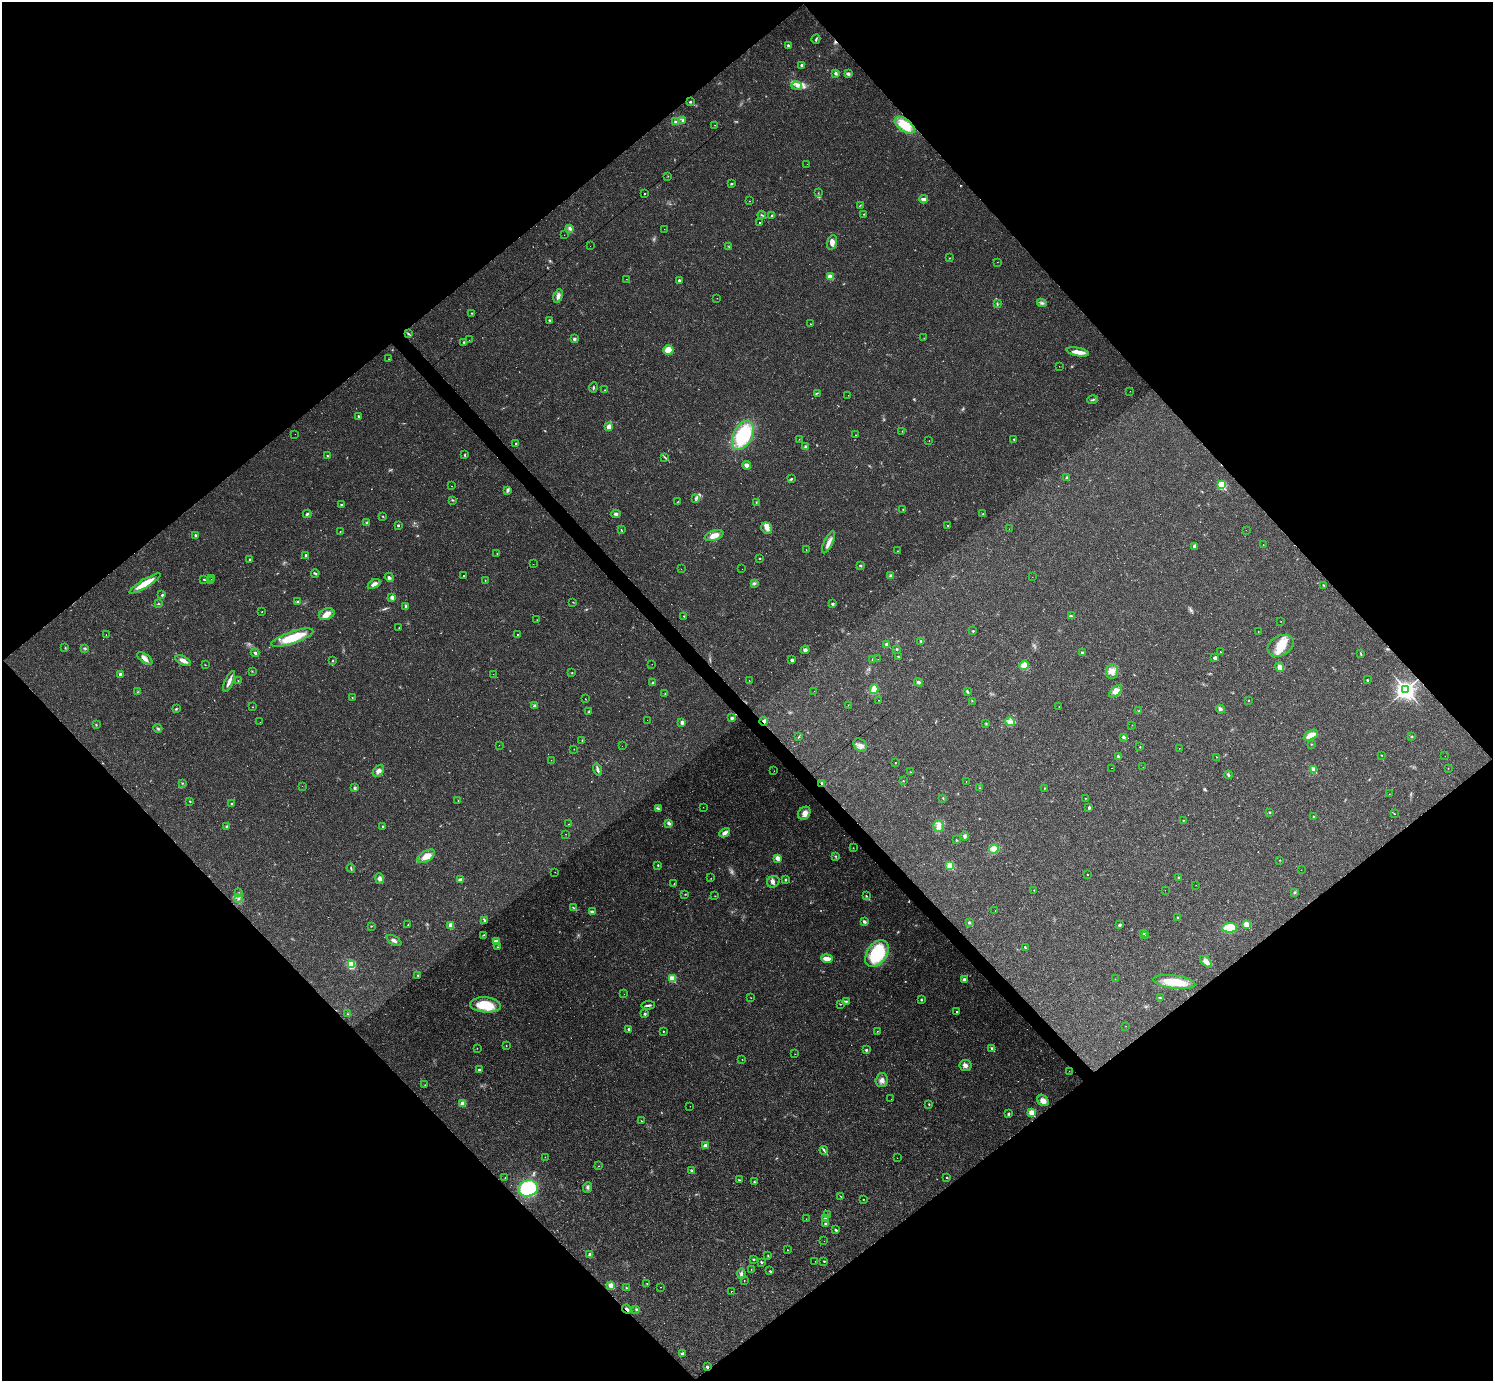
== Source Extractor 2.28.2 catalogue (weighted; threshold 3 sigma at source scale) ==
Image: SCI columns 1-5963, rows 295-5807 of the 5963 x 5960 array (HDU 1 of 3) = the unmasked area's bounding box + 8 px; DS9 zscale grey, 4 x 4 block average (1 PNG px = mean of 4 x 4 image px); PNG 1495 x 1383 px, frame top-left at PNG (2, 2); each listed source drawn as its Kron ellipse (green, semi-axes under 4 px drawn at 4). Shown black and unused: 51% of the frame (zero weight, under 2 of 3 exposures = <1% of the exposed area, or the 3 px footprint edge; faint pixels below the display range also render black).
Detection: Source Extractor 2.28.2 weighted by HDU 2 'WHT'. Background 0.0325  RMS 0.005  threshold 0.0225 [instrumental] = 3 sigma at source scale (4.5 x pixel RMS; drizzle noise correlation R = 1.50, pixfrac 1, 0.05/0.05 arcsec/px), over >= 5 px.
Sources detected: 447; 22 too faint to see at this stretch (4 x 4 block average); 1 inside a brighter object's white glare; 20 cosmic-ray / hot-pixel residue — neither listed nor drawn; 3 coinciding with a brighter row at this scale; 7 inside a brighter listed object's ellipse — not listed separately; the other 394 listed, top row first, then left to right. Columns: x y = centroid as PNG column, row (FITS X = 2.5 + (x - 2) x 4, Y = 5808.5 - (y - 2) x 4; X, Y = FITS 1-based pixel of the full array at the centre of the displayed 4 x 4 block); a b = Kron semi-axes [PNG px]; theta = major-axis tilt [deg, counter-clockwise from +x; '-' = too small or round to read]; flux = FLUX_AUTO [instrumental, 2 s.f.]
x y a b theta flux
816 39 5 2 - 3.6
788 45 4 2 - 3.8
801 65 2 2 - 8.5
835 73 3 3 - 5.5
848 74 4 3 - 8.2
797 86 5 4 - 11
690 102 2 2 - 6.6
682 121 2 2 - 1.9
675 122 3 3 - 5.6
715 125 2 2 - 0.84
905 125 11 6 -37 72
807 164 2 2 - 1.6
668 176 2 2 - 1.1
731 184 3 2 - 3.4
644 193 2 2 - 1.9
818 193 2 2 - 1.3
924 199 4 2 - 15
749 201 2 2 - 1.8
860 205 3 2 - 1.7
864 214 2 2 - 1.8
762 215 4 2 - 3.5
772 216 4 2 - 4
759 223 2 2 - 150
570 228 4 3 - 7.4
664 229 2 2 - 14
564 235 2 2 - 0.55
832 242 7 5 74 16
590 246 2 2 - 0.54
729 246 2 2 - 1.2
949 258 2 2 - 1
997 262 2 2 - 1.3
830 276 2 2 - 47
626 279 2 2 - 0.77
679 280 2 2 - 10
558 296 7 4 73 14
717 298 2 2 - 0.57
1042 303 5 2 - 5.2
997 304 3 2 - 2.7
472 313 2 2 - 1.9
549 320 3 2 - 2.5
810 324 2 2 - 1.1
408 334 4 2 - 3.6
924 338 2 2 - 0.81
574 339 2 2 - 16
469 340 2 2 - 0.48
464 342 3 3 - 4.1
668 350 5 4 - 28
1078 352 11 4 -11 29
389 359 2 2 - 0.68
1059 366 2 2 - 0.66
593 387 5 2 - 3.6
605 390 2 2 - 1.2
1130 391 2 2 - 0.7
817 393 3 2 - 2.1
848 395 2 2 - 0.57
1093 400 5 2 - 3.8
358 416 2 2 - 4.8
609 427 3 2 - 27
902 431 2 2 - 1.2
295 434 2 2 - 20
743 435 15 9 63 200
856 435 2 2 - 0.79
799 439 2 2 - 0.81
1014 439 2 2 - 2.1
929 441 2 2 - 0.63
516 443 2 2 - 6
805 447 3 3 - 6.8
327 455 2 2 - 2
465 455 3 2 - 2.8
665 457 3 2 - 2.3
747 465 4 4 - 11
1067 478 2 2 - 7.9
791 479 4 2 - 3.2
1222 485 2 2 - 200
452 486 2 2 - 1.1
508 490 4 3 - 8
695 498 2 2 - 1.8
452 500 2 2 - 2.1
678 502 3 2 - 1.1
756 503 2 2 - 1.4
341 505 2 2 - 5.1
903 510 2 2 - 1.1
307 514 4 2 - 4.3
616 514 5 3 - 6.2
983 514 2 2 - 1.7
382 516 2 2 - 1.4
367 522 2 2 - 7.5
398 525 2 2 - 6.3
948 526 2 2 - 2
767 528 6 5 - 15
1009 529 2 2 - 0.48
621 530 3 2 - 1.8
1246 530 2 2 - 0.5
340 531 2 2 - 1.1
195 535 2 2 - 7.8
714 536 10 5 19 27
829 542 12 4 64 17
1263 545 2 2 - 0.89
1194 546 4 2 - 7.2
806 550 2 2 - 0.8
898 551 2 2 - 2.4
497 554 2 2 - 2.1
306 555 2 2 - 7.5
760 558 2 2 - 2.2
249 559 2 2 - 5.6
533 564 2 2 - 17
860 565 2 2 - 9.2
681 569 2 2 - 0.91
742 569 2 2 - 0.39
315 573 4 2 - 4.5
463 576 2 2 - 3.4
891 576 3 2 - 12
389 577 5 3 - 5.9
1032 577 2 2 - 0.43
204 579 3 2 - 3.3
211 579 2 2 - 0.35
485 580 2 2 - 0.95
210 581 2 2 - 0.9
145 583 18 4 31 51
754 583 4 2 - 5.1
374 584 7 3 29 16
1323 585 2 2 - 2.1
162 595 2 2 - 4.3
392 597 4 4 - 8.1
298 601 3 2 - 2.7
573 602 2 2 - 1.1
158 604 3 2 - 2.4
832 604 2 2 - 16
405 606 4 2 - 4.3
262 612 2 2 - 1.2
327 614 8 5 22 20
684 616 2 2 - 1.8
1071 616 3 2 - 4.2
537 620 2 2 - 0.75
1281 621 2 2 - 0.89
399 628 2 2 - 1.1
973 631 2 2 - 3.1
1258 631 2 2 - 0.88
106 635 2 2 - 0.72
517 635 2 2 - 1.8
292 638 22 6 19 98
921 641 3 2 - 3.6
887 644 2 2 - 18
1281 646 14 10 29 56
65 648 3 2 - 1.8
85 648 3 2 - 1.4
896 649 2 2 - 3.1
805 650 5 3 - 7.3
1220 652 2 2 - 1.8
255 653 4 3 - 4.4
1082 653 2 2 - 13
1361 654 3 2 - 1.6
898 657 3 2 - 2.3
145 658 9 3 -35 20
1215 658 3 3 - 8.7
878 659 2 2 - 0.42
792 660 2 2 - 10
872 660 3 2 - 2.7
183 661 8 3 -25 18
333 661 2 2 - 3.2
652 664 2 2 - 0.46
205 665 2 2 - 1.1
1024 666 5 4 - 27
1279 667 5 3 - 7
252 671 2 2 - 1.7
1112 672 7 6 - 19
572 673 2 2 - 1.7
120 674 2 2 - 17
493 674 2 2 - 0.79
749 680 2 2 - 0.97
1367 680 2 2 - 5.8
229 681 11 3 66 17
238 681 2 2 - 1.3
918 682 4 3 - 5.3
653 683 2 2 - 6
874 689 5 3 - 41
1406 689 4 3 - 1700
814 691 2 2 - 0.46
967 691 4 2 - 5.3
1116 691 8 4 41 16
137 692 2 2 - 0.97
665 694 2 2 - 1.3
352 698 3 2 - 1.7
585 699 2 2 - 1.1
879 700 2 2 - 1.5
1249 700 2 2 - 1.3
972 701 2 2 - 1.3
848 705 2 2 - 0.91
534 706 3 2 - 3.5
1059 706 2 2 - 1.1
252 707 2 2 - 1.4
176 709 3 2 - 2.9
1220 709 4 3 - 5.6
1139 711 3 2 - 2.5
588 712 4 2 - 3.2
732 718 2 2 - 12
647 720 2 2 - 72
764 721 4 3 - 9.9
260 722 2 2 - 0.35
682 722 2 2 - 15
1010 722 5 2 - 7
986 724 2 2 - 1.3
96 725 3 2 - 2
1132 725 2 2 - 1.1
158 728 4 2 - 4.2
1311 735 8 4 26 28
1412 736 2 2 - 2.2
799 737 3 2 - 1.7
1123 737 2 2 - 12
582 740 2 2 - 1.6
1311 744 2 2 - 1.6
499 745 2 2 - 0.43
860 745 7 5 -39 17
622 746 2 2 - 35
1140 747 2 2 - 1.7
1179 748 2 2 - 0.69
574 749 2 2 - 0.93
1382 755 2 2 - 1.8
1445 756 2 2 - 0.54
1118 757 3 2 - 4
1217 757 2 2 - 0.7
551 760 2 2 - 0.85
895 762 2 2 - 0.94
1143 767 2 2 - 0.5
1111 768 2 2 - 1.1
1448 768 2 2 - 0.73
1314 769 2 2 - 64
597 770 6 2 -73 8.4
378 771 6 4 47 14
774 771 2 2 - 0.65
910 772 2 2 - 1.4
1228 775 4 2 - 4.3
903 781 2 2 - 1.8
966 782 2 2 - 1
182 783 2 2 - 2.2
822 783 3 2 - 2.2
302 786 2 2 - 0.48
355 788 2 2 - 16
980 788 2 2 - 1.5
1044 788 3 2 - 1.4
1389 794 2 2 - 0.84
943 798 3 2 - 1.5
1085 798 2 2 - 1.2
458 800 2 2 - 0.85
190 801 2 2 - 3.5
232 804 2 2 - 8.7
703 807 2 2 - 0.82
1089 808 4 3 - 4.1
658 809 3 2 - 2.7
1269 812 2 2 - 2.7
804 813 7 5 50 18
1394 814 2 2 - 1.1
1314 817 2 2 - 3.5
1183 820 3 2 - 1.2
669 823 3 3 - 8.8
568 824 2 2 - 0.88
226 826 3 2 - 3.3
383 826 2 2 - 2.7
938 826 6 5 - 19
725 833 6 3 29 11
566 834 2 2 - 0.67
965 836 4 4 - 6.6
956 840 2 2 - 1.9
853 848 2 2 - 1.3
994 849 5 4 - 18
426 856 10 5 30 33
835 856 3 2 - 2.6
777 858 2 2 - 50
1279 860 2 2 - 1.4
658 865 3 2 - 2.8
950 866 2 2 - 140
351 868 4 2 - 3.4
1301 870 2 2 - 0.59
555 872 2 2 - 0.8
1087 874 2 2 - 3.1
1179 877 2 2 - 2
711 878 2 2 - 0.97
380 879 5 3 - 10
460 879 4 3 - 7
786 880 3 2 - 3.1
773 882 6 5 - 10
674 884 2 2 - 0.98
1196 885 2 2 - 0.62
1034 890 2 2 - 1.4
1165 890 2 2 - 0.51
1294 892 3 2 - 3.9
238 893 2 2 - 0.93
685 894 2 2 - 1.6
715 896 2 2 - 1.1
866 896 3 2 - 2.4
238 898 2 2 - 2.6
574 908 3 2 - 2
995 910 2 2 - 0.89
592 912 4 3 - 7.9
1177 917 2 2 - 5.5
485 920 3 2 - 2.7
864 921 2 2 - 15
969 923 2 2 - 7
408 924 2 2 - 1
451 925 4 3 - 25
1120 925 2 2 - 6.4
1246 925 2 2 - 43
371 926 2 2 - 1.6
1229 928 8 5 3 71
1143 933 3 2 - 2.6
483 935 3 2 - 2.1
1146 935 2 2 - 2
394 941 8 3 -32 8.8
496 942 2 2 - 64
498 947 2 2 - 1.8
1025 947 3 2 - 3.2
877 953 15 10 57 200
827 959 5 3 - 24
1206 962 7 4 -43 18
351 964 3 3 - 91
418 975 2 2 - 2.8
672 979 2 2 - 98
964 979 2 2 - 20
1115 979 2 2 - 0.75
1174 982 21 6 -8 78
624 994 2 2 - 0.6
751 998 2 2 - 0.92
1160 998 3 2 - 2.6
921 1000 2 2 - 3.5
846 1001 4 2 - 3
840 1004 2 2 - 2.1
485 1005 15 7 -4 91
648 1005 7 2 2 6.6
957 1011 2 2 - 1.9
347 1014 2 2 - 1.7
645 1014 3 2 - 4.3
1126 1026 2 2 - 0.81
629 1029 2 2 - 13
663 1031 2 2 - 3.2
877 1031 2 2 - 1.2
506 1046 2 2 - 1.6
477 1048 2 2 - 1
992 1048 3 2 - 3.2
866 1050 2 2 - 8.7
795 1054 2 2 - 0.82
742 1059 2 2 - 1
966 1065 6 5 - 11
479 1070 2 2 - 6.7
1069 1071 2 2 - 0.87
882 1080 7 6 - 14
425 1085 2 2 - 1.2
891 1099 2 2 - 0.82
1043 1101 6 5 - 18
463 1103 2 2 - 51
929 1104 2 2 - 2.2
690 1106 2 2 - 0.91
1031 1113 2 2 - 110
1008 1114 3 2 - 4.6
642 1121 2 2 - 1.4
705 1145 3 3 - 13
824 1150 4 2 - 4.2
545 1157 2 2 - 0.98
897 1158 2 2 - 0.54
599 1166 2 2 - 0.96
692 1171 4 2 - 3.8
947 1177 2 2 - 3.1
505 1178 2 2 - 1.6
739 1180 3 2 - 3
754 1182 2 2 - 4.8
588 1187 5 4 - 6.8
528 1188 10 8 14 180
840 1196 3 2 - 1.5
863 1199 2 2 - 2
827 1215 2 2 - 0.93
806 1219 2 2 - 1.1
826 1219 3 2 - 7.5
825 1223 3 2 - 3.7
836 1230 3 3 - 4.1
824 1241 2 2 - 0.38
787 1250 2 2 - 1.7
590 1255 2 2 - 24
768 1256 3 2 - 2
754 1259 3 2 - 2.3
815 1261 2 2 - 0.48
824 1261 2 2 - 2.8
761 1262 3 2 - 4.7
751 1269 2 2 - 0.74
770 1271 3 2 - 2.9
741 1274 5 3 - 6.8
744 1280 2 2 - 1
647 1283 2 2 - 1.2
611 1286 2 2 - 36
660 1287 2 2 - 1.2
626 1288 2 2 - 1.8
731 1291 2 2 - 89
627 1309 5 2 - 8.9
636 1309 2 2 - 2.4
682 1354 2 2 - 11
707 1367 2 2 - 10
Overlapping masked pixels (flux is a lower limit): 5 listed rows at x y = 905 125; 764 721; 822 783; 627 1309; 707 1367
Diffuse or blended objects may show on this block-average render without a row.